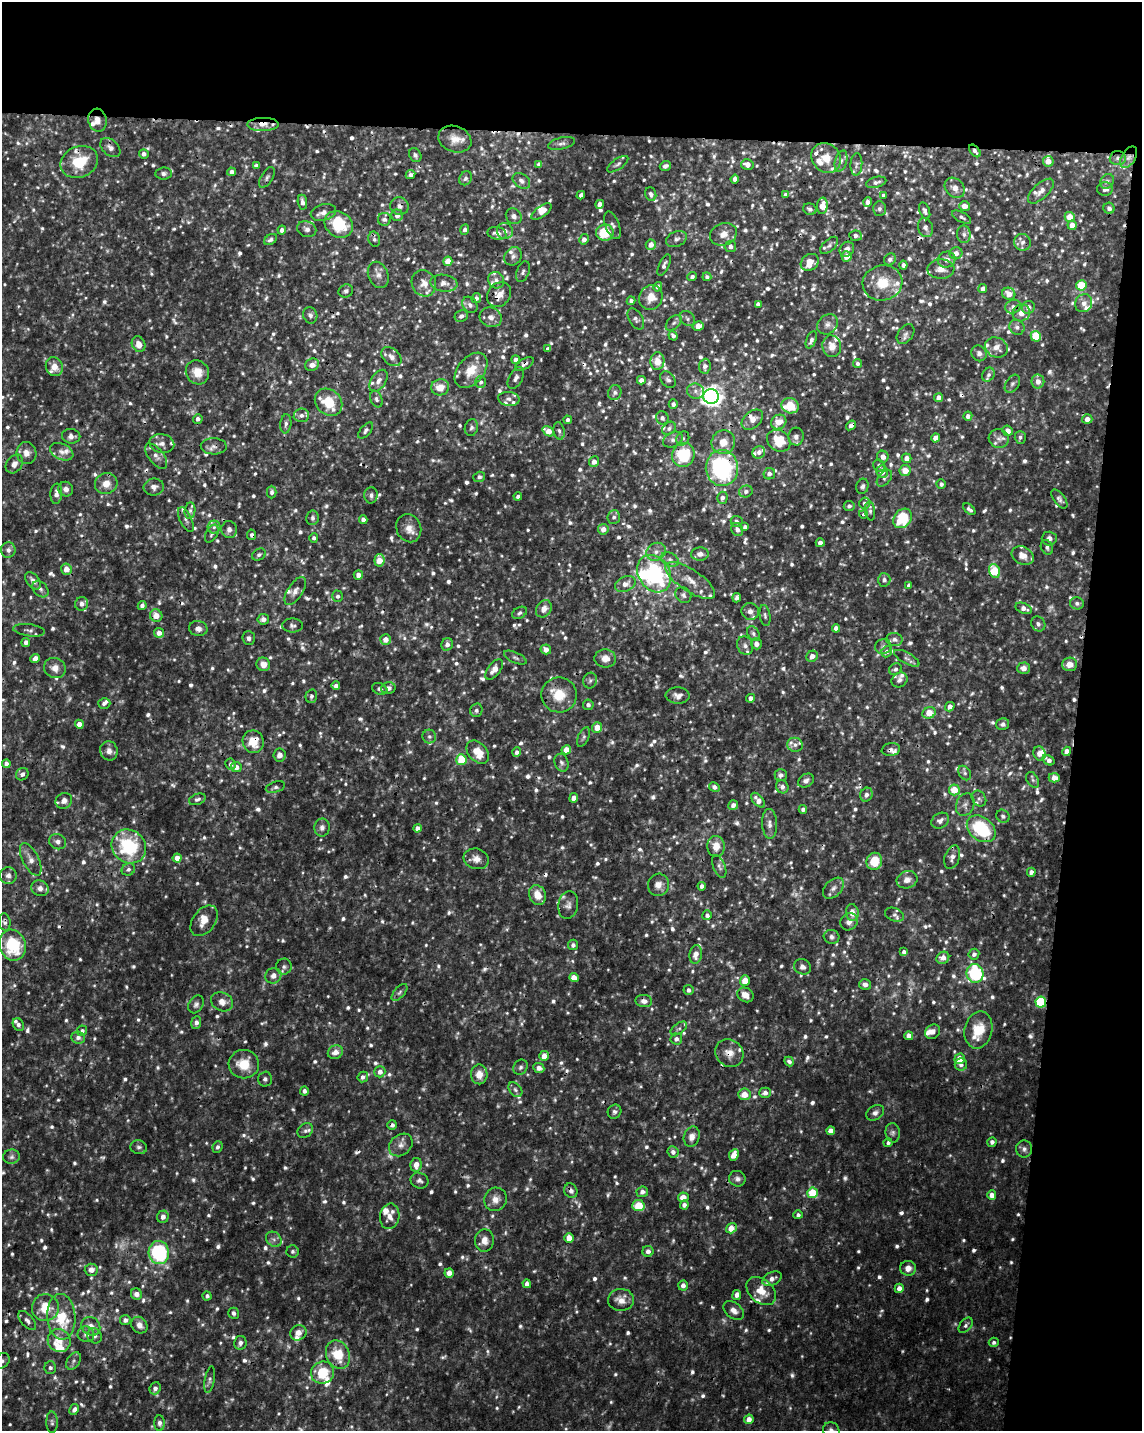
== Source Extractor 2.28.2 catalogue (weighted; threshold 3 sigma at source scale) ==
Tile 4 of 4 x 3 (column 4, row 1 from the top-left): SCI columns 3419-4558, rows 3086-4514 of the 4567 x 4797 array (HDU 1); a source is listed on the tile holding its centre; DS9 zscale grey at full resolution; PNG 1144 x 1433 px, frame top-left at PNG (2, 2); each listed source drawn as its Kron ellipse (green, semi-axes under 4 px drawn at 4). Shown black and unused: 15% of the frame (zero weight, under 3 of 4 exposures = <1% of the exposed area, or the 3 px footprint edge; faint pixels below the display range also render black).
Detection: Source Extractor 2.28.2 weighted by HDU 2 'WHT'; one run over the whole footprint, this tile lists its part. Background 0.00875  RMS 0.0019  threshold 0.00841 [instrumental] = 3 sigma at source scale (4.5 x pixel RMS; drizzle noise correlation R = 1.50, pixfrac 1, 0.0396/0.0396 arcsec/px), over >= 5 px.
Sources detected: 1619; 73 too faint to see at this stretch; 1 inside a brighter object's white glare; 31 cosmic-ray / hot-pixel residue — neither listed nor drawn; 99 inside a brighter listed object's ellipse — not listed separately; of the other 1415, all 500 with FLUX_AUTO >= 0.535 (the completeness limit of this list) listed and drawn (915 fainter detections not listed), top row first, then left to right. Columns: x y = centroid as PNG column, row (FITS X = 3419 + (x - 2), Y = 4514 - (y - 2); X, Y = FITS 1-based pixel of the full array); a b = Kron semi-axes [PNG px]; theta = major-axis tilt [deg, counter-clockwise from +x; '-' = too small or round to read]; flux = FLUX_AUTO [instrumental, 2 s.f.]
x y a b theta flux
97 120 11 9 -77 1.5
263 124 16 6 1 1.7
455 139 17 13 -21 2.3
561 143 13 6 13 0.82
110 148 11 7 -42 1
975 151 7 4 -51 0.64
144 154 5 4 - 0.7
415 155 7 5 -61 0.55
1129 157 12 7 59 1.4
826 158 16 14 -47 3
1118 158 8 7 - 0.74
841 161 11 6 73 0.77
1048 161 5 5 - 1.7
79 162 19 15 22 6.9
539 164 4 4 - 0.69
618 164 12 5 35 0.59
747 164 6 5 - 1.4
856 164 11 6 87 0.62
256 165 4 3 - 0.73
665 166 6 4 19 0.59
232 172 4 4 - 0.95
164 173 8 6 6 0.58
410 174 5 4 - 0.58
267 177 11 6 58 0.57
465 178 7 6 - 0.6
735 179 4 4 - 0.95
521 181 10 7 -37 0.92
1107 181 8 6 58 0.64
876 182 10 5 15 0.73
955 188 11 9 -48 1.5
1105 189 8 6 2 1
1041 191 16 7 43 1.4
651 194 7 5 -69 0.68
786 194 4 4 - 0.6
581 195 4 4 - 0.67
883 195 4 4 - 0.56
302 202 7 4 -81 0.92
868 202 5 4 - 0.8
600 204 4 4 - 1.1
399 206 9 8 - 0.93
822 206 8 5 85 2.9
964 206 5 5 - 1.7
1109 208 5 5 - 0.72
810 209 7 5 -18 0.78
879 209 7 6 - 0.61
925 211 9 5 -69 0.58
323 212 13 8 15 1.2
541 212 12 5 35 1.3
397 215 6 5 - 1.2
514 216 8 7 - 0.83
962 217 10 5 -29 0.6
1070 217 5 5 - 3.1
384 219 6 6 - 0.66
339 224 15 12 -36 8.5
612 225 14 7 -70 0.72
1072 225 5 4 - 1.7
925 227 10 7 -72 0.88
307 229 10 7 -20 0.82
282 230 4 4 - 0.99
465 230 5 4 - 0.65
505 231 8 8 - 0.94
497 233 9 6 -12 1.2
605 233 9 8 - 6.1
723 234 14 11 22 1.9
964 234 9 7 -86 0.75
855 236 6 5 - 0.88
374 239 8 6 -75 0.57
584 239 5 4 - 0.9
676 239 11 7 23 0.85
270 240 7 5 32 0.57
1022 242 8 8 - 0.88
651 245 5 5 - 1.4
829 245 11 6 42 0.62
730 247 6 5 - 0.97
847 249 8 6 50 1
956 253 6 6 - 1
513 256 10 8 50 0.85
847 256 5 5 - 1.5
890 259 6 5 - 0.65
947 260 9 8 - 1
448 261 5 4 - 2
810 262 9 8 - 2.9
664 265 11 5 66 0.72
903 265 4 4 - 0.69
941 269 13 10 -2 1.6
523 272 11 6 69 0.61
378 275 13 10 -67 1.3
692 277 5 4 - 0.6
707 277 4 4 - 0.55
496 280 8 7 - 0.96
424 283 13 12 - 1.8
444 283 13 8 -8 1.3
882 283 20 17 12 5.1
1081 285 5 5 - 6.9
658 287 5 4 - 0.75
983 288 4 4 - 0.9
346 291 7 6 - 0.56
1009 294 6 6 - 2.2
499 295 13 11 51 2.1
651 297 12 11 - 2.5
476 298 5 4 - 0.63
631 301 4 4 - 0.7
1084 303 9 8 - 1.2
758 304 4 4 - 0.72
470 305 9 7 -54 0.79
1013 307 8 6 24 0.9
1028 307 6 6 - 1.1
1021 313 9 8 - 1.7
310 315 8 7 - 0.67
461 316 7 5 24 0.73
491 317 11 9 -24 1.4
636 319 12 7 -59 0.76
687 319 8 6 -41 0.54
674 323 9 5 44 0.57
828 324 11 9 42 1.1
698 326 5 4 - 1.9
1017 327 8 7 - 0.81
906 334 11 7 52 0.85
673 336 5 4 - 0.68
1036 336 5 5 - 6.5
811 340 9 5 68 0.7
139 344 8 6 -64 1.6
832 346 11 9 -81 1.9
996 347 12 9 -25 1.8
548 349 4 4 - 0.73
979 353 8 7 - 0.83
391 357 11 8 -40 1
516 360 4 4 - 0.83
657 361 9 7 86 2.4
857 363 4 4 - 0.57
524 364 10 5 31 0.67
312 365 7 6 - 1.5
705 366 7 6 - 0.98
54 367 9 8 - 2
471 370 20 13 50 4.4
197 372 12 11 - 2.7
988 375 7 5 58 0.69
516 378 12 6 61 0.79
641 380 4 4 - 1.2
668 380 9 6 -51 0.61
378 381 12 7 56 1.1
1038 381 7 6 - 1.5
481 382 6 5 - 0.54
1012 384 10 6 57 0.66
440 387 9 8 - 2.5
696 391 8 7 - 0.85
615 393 7 6 - 0.65
711 396 7 7 - 130
939 397 5 4 - 1.1
376 399 9 5 -67 0.54
509 399 11 7 -6 0.86
329 402 15 12 -43 5.6
673 404 4 4 - 0.63
790 406 9 7 -21 5
301 415 8 6 4 0.87
968 416 4 4 - 0.89
662 418 6 6 - 0.71
198 419 5 5 - 0.8
1087 419 5 5 - 1.1
568 420 4 4 - 0.54
752 420 12 8 41 1.5
779 422 8 7 - 2.4
286 424 9 5 84 0.67
851 425 5 4 - 0.95
471 428 8 6 75 0.59
669 428 7 6 - 0.59
366 430 10 5 50 0.58
548 431 6 4 -35 2.5
559 431 9 5 -80 0.54
1008 431 5 5 - 1.3
71 436 9 7 -7 0.99
796 437 9 7 88 0.92
1020 437 6 5 - 0.54
683 438 7 6 - 0.55
935 438 4 4 - 1.6
673 439 10 7 28 0.88
999 439 10 9 - 1.1
779 441 12 10 -37 5.5
723 442 12 11 - 2.8
162 443 12 9 -12 1.1
214 446 13 8 -1 1
62 452 12 8 -25 1.3
759 452 6 6 - 0.81
26 453 11 10 - 1.4
683 455 12 11 - 9.7
156 456 15 7 -51 1.2
883 457 6 5 - 1.2
906 458 5 4 - 1.1
594 462 5 5 - 1.3
14 464 10 7 53 1.2
879 465 6 5 - 0.65
722 468 18 16 -87 26
905 471 5 5 - 2.6
882 472 6 5 - 1.5
769 474 6 5 - 0.93
479 477 6 5 - 0.61
884 478 9 6 49 0.54
106 484 11 10 - 2.1
941 484 4 4 - 0.65
862 486 8 6 74 0.55
154 487 10 8 8 1.1
66 489 7 7 - 0.96
746 491 7 6 - 0.71
272 492 6 4 -90 0.67
56 494 10 6 86 1.1
371 495 8 6 89 0.7
518 496 4 4 - 0.58
722 498 6 5 - 0.8
1059 499 11 5 -54 0.71
864 503 6 5 - 0.56
849 506 5 5 - 0.67
969 509 7 4 -43 0.6
190 511 8 5 82 0.59
870 511 9 5 -82 0.6
864 514 4 4 - 0.71
614 517 7 6 - 0.61
313 518 7 6 - 0.62
903 518 10 8 50 9.5
363 519 4 4 - 0.86
186 520 13 6 -64 0.76
737 521 6 5 - 0.62
214 527 6 6 - 0.65
745 527 4 4 - 0.78
409 528 14 12 -66 2.1
229 529 8 8 - 0.89
603 529 5 5 - 1.5
737 529 7 5 -60 0.83
212 534 9 5 62 0.62
252 535 5 4 - 0.58
314 538 4 4 - 0.55
1049 538 7 7 - 0.89
820 543 4 4 - 1.1
1047 547 7 6 - 0.63
8 550 7 7 - 0.72
656 552 10 8 31 1.4
700 554 9 6 4 0.98
259 555 7 5 31 0.54
1023 556 11 8 -29 1.8
670 559 9 6 -25 0.86
379 560 6 5 - 3
66 569 6 5 - 1.7
994 571 7 5 -69 8.2
654 574 20 15 -57 24
358 575 5 4 - 1.4
690 580 29 11 -33 3.2
884 580 7 6 - 0.71
33 581 10 6 -50 1.1
625 584 11 7 23 1.5
909 586 4 4 - 0.92
40 589 9 6 -48 0.69
295 591 16 7 57 1.3
683 595 8 7 - 0.64
338 596 6 5 - 0.6
737 598 5 4 - 0.58
1077 603 7 6 - 0.69
82 604 7 6 - 0.92
142 605 4 4 - 0.7
1024 608 8 5 -22 1.1
544 609 9 7 54 1.6
750 611 8 8 - 1.2
520 613 8 5 31 0.55
156 616 6 6 - 2.1
765 616 11 5 -80 0.56
263 619 6 5 - 1.1
1038 624 8 7 - 0.71
292 625 10 7 -1 0.67
836 628 4 4 - 1.1
198 629 9 7 -10 1.1
29 630 16 6 -8 0.8
159 633 5 5 - 1.2
754 634 8 5 -58 0.59
249 638 7 6 - 0.58
385 639 5 5 - 1.6
894 639 8 6 -9 0.75
26 642 4 4 - 0.85
447 644 6 5 - 1
756 644 5 5 - 1.4
745 646 9 8 - 0.86
883 646 8 7 - 0.7
546 649 5 4 - 1.2
887 652 6 5 - 0.76
812 656 6 5 - 1.4
515 658 12 5 -25 0.58
605 658 11 9 -3 1.7
907 658 14 5 -29 0.75
35 659 5 4 - 1.5
263 664 7 6 - 1.6
1069 664 7 6 - 2
55 668 11 10 - 1.8
1024 668 6 5 - 1.4
494 669 12 6 53 1.5
895 669 7 5 29 0.54
590 680 8 7 - 0.56
900 680 8 7 - 0.72
336 686 4 4 - 0.78
388 688 7 5 15 0.98
380 689 8 5 -21 0.62
559 695 18 17 - 4.8
311 696 7 5 75 0.61
678 696 12 8 -3 1.2
750 698 4 4 - 0.94
104 703 6 5 - 0.66
588 705 5 5 - 0.67
950 707 5 4 - 1.1
476 710 7 6 - 0.65
929 713 7 5 24 3.5
79 724 4 4 - 1.7
1003 724 6 6 - 0.67
597 727 5 5 - 2.3
429 736 7 7 - 0.62
584 737 10 5 66 0.55
253 742 11 10 - 4.3
795 745 8 7 - 0.82
891 749 9 6 10 0.77
566 750 5 4 - 2.6
109 751 10 8 -77 1.2
1067 751 5 4 - 1.5
478 752 13 9 -47 3.9
517 752 4 4 - 0.66
1040 753 7 6 - 1.4
279 755 6 6 - 1.1
461 760 5 5 - 8.6
1048 760 6 4 -34 1.1
561 763 9 7 -67 0.65
6 764 4 4 - 0.97
231 764 5 5 - 0.69
236 767 5 5 - 1.3
965 773 8 5 -53 0.58
22 774 6 6 - 0.71
781 775 6 5 - 0.8
1054 778 5 4 - 1.8
1033 780 8 5 -61 0.54
806 781 8 6 33 0.77
275 787 10 5 18 0.57
714 787 5 5 - 0.89
782 787 7 6 - 0.86
954 790 5 5 - 3.8
866 795 7 6 - 0.84
574 798 4 4 - 1.4
979 798 8 6 -56 0.61
197 799 9 5 20 0.56
758 800 9 5 -48 1.6
64 801 8 7 - 1.4
733 805 5 4 - 1
965 805 11 9 68 1.1
803 809 4 4 - 0.61
1003 816 7 6 - 0.55
940 821 9 7 34 1
769 824 15 7 -87 1.2
322 828 9 7 87 0.87
417 828 4 4 - 0.97
981 829 16 11 -37 14
58 842 9 7 -23 0.84
129 846 18 16 -40 15
716 846 10 8 -84 2.2
952 857 12 7 71 1.2
177 858 4 4 - 1.9
31 859 18 8 -63 1.7
476 859 13 10 -17 1.7
874 861 8 8 - 4.5
719 866 12 6 -68 0.67
128 869 7 6 - 0.64
1031 872 4 4 - 0.84
8 875 8 8 - 0.96
907 880 10 8 19 1.5
658 885 11 10 - 1.7
702 886 4 3 - 0.62
40 888 9 7 -26 0.95
833 888 12 8 44 1.2
537 895 10 8 -68 2.7
568 905 14 10 81 1.2
852 913 8 6 -83 1.9
707 915 5 5 - 0.58
895 915 10 6 -22 0.72
204 921 17 11 53 2.2
5 922 8 5 -82 0.55
849 922 9 8 - 1.1
832 937 8 7 - 0.69
13 945 16 13 -71 11
573 945 5 5 - 0.71
904 952 4 3 - 0.63
696 954 9 6 81 1.5
974 954 5 5 - 0.74
943 958 7 5 39 1.6
284 967 8 7 - 0.62
803 967 9 7 -30 0.97
975 973 9 8 - 19
273 976 8 7 - 1.3
574 978 4 4 - 2.1
745 981 5 5 - 3.2
865 984 6 5 - 1
688 990 5 5 - 0.69
399 992 10 5 49 0.59
745 995 8 7 - 1.8
644 1001 8 6 -7 1.1
222 1002 11 9 -26 1.7
1041 1002 5 5 - 14
196 1004 9 7 59 0.69
196 1023 6 5 - 0.96
18 1024 7 5 -61 0.57
679 1028 9 5 34 0.57
978 1030 19 13 77 5.6
82 1031 5 5 - 0.56
933 1032 8 7 - 0.99
909 1036 4 4 - 1.4
78 1037 7 6 - 0.85
676 1039 6 5 - 0.88
335 1052 8 6 24 1.6
729 1053 15 13 -44 2.2
544 1056 5 5 - 2.1
960 1059 5 5 - 3.2
789 1062 5 4 - 0.64
244 1064 15 14 - 4.3
961 1064 6 6 - 0.85
520 1067 8 6 58 0.64
539 1068 5 5 - 1.2
380 1072 6 5 - 1.2
479 1074 10 8 -88 2.2
363 1077 5 5 - 0.69
265 1079 7 7 - 0.54
515 1090 8 6 -51 0.55
304 1091 4 4 - 0.68
765 1093 6 5 - 1
745 1094 6 6 - 2.5
614 1112 7 6 - 0.62
875 1113 9 7 32 0.84
392 1125 5 5 - 0.65
305 1131 8 6 37 0.6
831 1131 4 4 - 1.2
893 1133 10 7 -81 0.69
692 1137 10 8 72 1.5
992 1142 5 4 - 0.65
888 1143 4 4 - 0.56
401 1145 13 10 40 1.4
139 1147 8 7 - 0.58
217 1147 6 5 - 0.59
1024 1149 8 8 - 0.8
673 1152 6 5 - 0.8
734 1155 6 4 64 2.6
11 1157 8 7 - 0.67
416 1165 7 5 80 1.6
737 1179 8 7 - 0.77
419 1181 9 7 -29 0.72
571 1191 7 6 - 0.79
642 1192 6 5 - 0.96
813 1193 5 5 - 6.5
992 1195 4 4 - 1.6
683 1197 5 5 - 2
496 1199 12 11 - 1.6
684 1205 4 4 - 1
638 1206 6 5 - 5.2
798 1215 4 4 - 0.54
390 1216 13 9 78 1.8
163 1217 6 5 - 0.98
731 1228 5 5 - 2.9
569 1238 5 4 - 2.6
274 1239 8 7 - 0.72
484 1240 11 9 86 1.6
293 1251 6 6 - 0.56
648 1251 5 5 - 0.98
159 1252 11 10 - 20
908 1268 8 7 - 1.4
91 1270 6 6 - 1.4
449 1273 5 4 - 1.5
772 1279 10 6 26 1.2
527 1284 4 4 - 1
683 1285 5 4 - 1
899 1288 4 4 - 1.4
761 1291 17 12 -41 3.4
136 1294 6 5 - 1.2
737 1295 5 4 - 0.86
207 1296 4 4 - 0.59
621 1300 13 11 3 2.2
45 1307 13 13 - 4.4
734 1310 11 7 -39 1.3
234 1313 6 5 - 0.55
61 1317 23 14 -86 7.2
125 1320 5 5 - 0.76
27 1321 11 6 -49 0.74
139 1325 9 7 -50 1.4
966 1325 9 5 49 0.62
91 1326 10 9 - 1.6
298 1333 8 7 - 1.5
86 1334 8 8 - 0.85
95 1336 8 7 - 0.75
59 1341 12 11 - 2.2
994 1342 5 4 - 0.55
240 1343 7 6 - 0.74
338 1354 14 11 -64 6
2 1361 9 6 41 0.81
73 1361 9 6 55 0.57
50 1368 6 6 - 0.58
322 1373 12 11 - 6.6
210 1380 13 5 79 0.6
155 1388 6 5 - 0.83
74 1409 6 4 61 0.79
749 1419 5 4 - 1.4
52 1422 11 5 -89 0.62
159 1423 8 5 -90 0.62
831 1430 9 8 - 0.95
Overlapping masked pixels (flux is a lower limit): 36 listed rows (the first 20) at x y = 97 120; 263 124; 975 151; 1129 157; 79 162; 399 206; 384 219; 499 295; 906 334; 524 364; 851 425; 214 446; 683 455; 722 468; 252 535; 515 658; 388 688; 678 696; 253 742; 891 749
Isophote crosses this tile's border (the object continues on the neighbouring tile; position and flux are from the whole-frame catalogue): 2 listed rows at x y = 2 1361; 831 1430